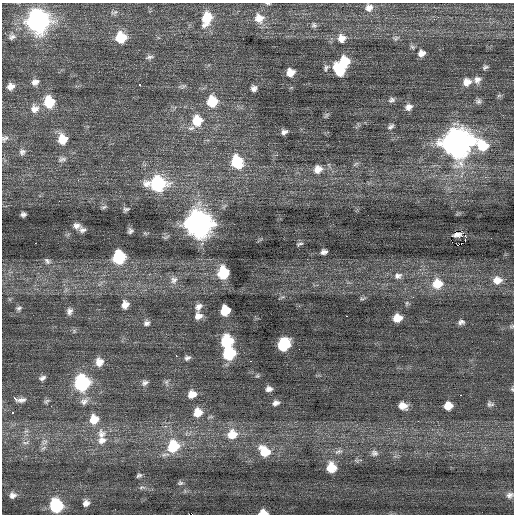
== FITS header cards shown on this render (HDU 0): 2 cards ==
NAXIS1  =                  512 / Axis length
NAXIS2  =                  512 / Axis length

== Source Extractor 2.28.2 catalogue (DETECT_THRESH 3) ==
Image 512 x 512 px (HDU 0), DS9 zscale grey, 1 PNG px = 1 image px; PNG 516 x 516 px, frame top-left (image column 1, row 512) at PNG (2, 3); no overlay
Background 0.206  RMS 0.84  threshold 2.53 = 3 sigma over >= 5 px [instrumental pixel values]
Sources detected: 129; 1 with non-positive FLUX_AUTO (blend fragments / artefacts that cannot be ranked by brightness) is not listed; the other 128 listed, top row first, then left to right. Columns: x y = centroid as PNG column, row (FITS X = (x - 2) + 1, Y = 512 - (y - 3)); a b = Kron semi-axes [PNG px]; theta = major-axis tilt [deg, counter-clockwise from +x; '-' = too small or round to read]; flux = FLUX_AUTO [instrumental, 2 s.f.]
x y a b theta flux
268 4 7 3 -5 73
369 8 10 10 - 370
114 12 12 5 19 140
438 17 2 2 - 38
207 18 17 10 75 1300
259 18 13 12 - 620
37 21 12 11 - 27000
314 25 8 6 -15 130
12 37 8 6 29 150
121 37 10 10 - 1500
342 38 10 10 - 460
396 38 7 5 26 110
412 47 6 5 - 93
421 53 7 6 - 310
149 57 10 4 12 130
344 62 9 9 - 1600
485 67 7 5 29 110
326 68 9 5 65 140
339 70 12 8 -58 1500
290 72 7 7 - 490
477 80 10 8 62 280
35 82 8 6 20 230
467 82 10 9 - 450
139 85 3 3 - 280
11 86 7 6 - 310
254 88 6 5 - 200
499 95 7 4 19 82
392 100 8 6 23 150
212 101 10 9 - 1500
478 101 8 7 - 140
49 102 10 9 - 1700
409 107 9 8 - 290
34 109 11 11 - 400
326 115 9 3 56 98
197 121 12 11 - 1300
391 126 10 5 39 150
284 132 8 5 21 200
4 138 10 7 25 180
62 139 10 9 - 880
457 143 12 12 - 69000
483 146 16 11 -43 1600
22 152 9 7 32 180
62 159 11 6 13 180
237 162 12 10 -68 2600
355 164 9 3 34 100
318 169 11 10 - 570
78 180 3 2 - 100
157 184 13 10 -1 6100
104 207 7 4 25 89
126 209 7 4 13 110
23 214 5 4 - 140
198 224 12 11 - 52000
76 226 7 5 -2 210
82 230 6 5 - 170
130 231 5 4 - 120
465 235 2 2 - 4000
491 238 2 2 - 28
465 239 3 2 - 87
35 243 2 2 - 44
300 244 10 4 11 100
461 244 2 2 - 71
458 245 2 2 - 210
324 252 6 5 - 210
119 257 9 8 - 3700
47 261 9 6 -47 160
223 273 10 9 - 2600
398 276 12 9 10 340
174 280 12 10 65 370
497 280 12 10 4 580
437 284 13 12 - 1200
362 298 8 4 8 95
407 303 6 5 - 94
125 304 9 8 - 430
198 307 10 7 48 280
19 308 8 5 11 130
225 310 8 7 - 1500
69 311 9 7 70 230
198 316 10 8 19 380
346 316 2 2 - 310
397 318 8 7 - 690
461 322 7 5 15 170
147 323 8 7 - 190
512 326 6 4 11 78
227 341 10 9 - 2900
284 345 9 8 - 3700
229 353 9 8 - 3700
176 356 3 2 - 140
187 358 7 5 18 150
251 361 3 2 - 49
99 362 8 8 - 460
42 378 7 5 24 160
166 382 6 6 - 130
82 383 10 9 - 8400
145 383 9 7 41 170
269 389 8 6 1 240
512 389 6 4 -48 72
192 394 9 8 - 560
460 395 3 2 - 190
16 399 4 3 - 570
21 400 13 6 12 260
46 401 8 5 40 120
84 401 12 9 29 330
276 403 9 6 14 250
490 404 9 7 -16 170
403 406 9 7 -19 490
448 406 8 7 - 650
13 412 3 3 - 310
198 412 10 9 - 770
94 419 11 10 - 890
26 431 8 5 43 160
101 434 16 13 -88 740
232 434 14 12 21 1000
102 440 14 9 16 520
26 442 13 5 11 230
44 442 12 8 36 370
173 446 12 11 - 2400
264 451 15 11 -46 1300
338 451 13 7 16 300
374 453 10 9 - 260
331 467 10 9 - 1100
139 475 7 5 24 120
180 483 7 5 10 120
142 487 11 4 3 140
13 495 9 8 - 270
510 495 9 8 - 230
86 503 8 7 - 280
56 506 10 9 - 4400
263 512 8 5 -5 550
At the frame edge (FLAGS 8, measured only in part): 5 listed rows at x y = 268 4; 4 138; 512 326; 512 389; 263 512
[1 non-positive-flux detection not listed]